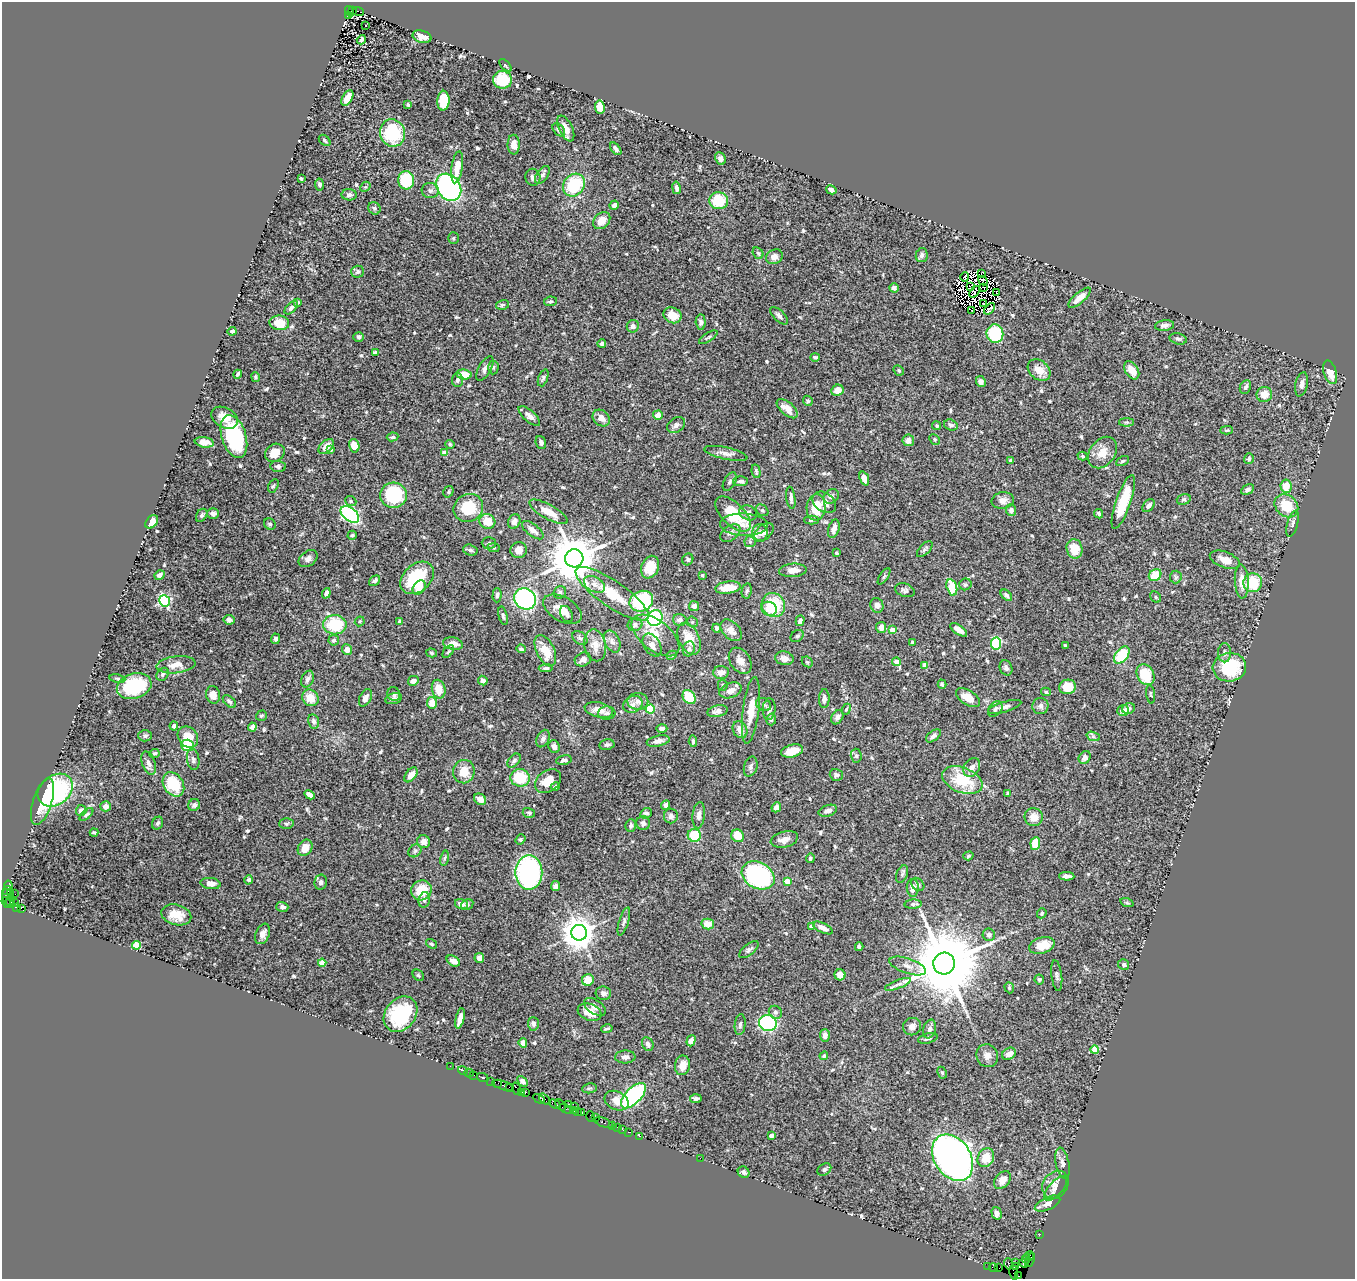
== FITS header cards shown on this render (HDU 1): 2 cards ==
NAXIS1  =                 1353
NAXIS2  =                 1277

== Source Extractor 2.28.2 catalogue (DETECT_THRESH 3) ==
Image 1353 x 1277 px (HDU 1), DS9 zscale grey, 1 PNG px = 1 image px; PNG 1357 x 1281 px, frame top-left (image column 1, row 1277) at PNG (2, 2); each listed source drawn as its Kron ellipse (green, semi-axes under 4 px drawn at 4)
Background 1.45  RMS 0.045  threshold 0.136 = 3 sigma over >= 5 px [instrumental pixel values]
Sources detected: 613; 8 with non-positive FLUX_AUTO (blend fragments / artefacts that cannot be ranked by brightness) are neither listed nor drawn; of the other 605, the 500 brightest by FLUX_AUTO listed and drawn (105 fainter detections omitted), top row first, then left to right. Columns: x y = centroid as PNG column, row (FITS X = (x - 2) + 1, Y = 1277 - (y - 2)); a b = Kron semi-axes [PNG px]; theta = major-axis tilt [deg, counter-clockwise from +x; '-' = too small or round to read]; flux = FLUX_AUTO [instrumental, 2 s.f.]
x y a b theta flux
350 11 5 3 - 190
353 11 4 3 - 150
358 11 6 3 -19 240
348 15 3 2 - 140
366 25 3 2 - 5.7
422 37 9 6 -15 19
361 40 5 3 - 6
505 65 8 3 -46 4.4
503 80 9 9 - 110
347 98 8 5 60 31
443 101 10 6 87 87
408 105 3 3 - 4.5
600 107 6 5 - 41
566 129 14 6 -64 30
559 130 7 5 -52 7
392 133 14 12 -72 180
325 140 6 4 -41 5.4
514 145 10 6 -88 25
616 149 7 4 -52 8.2
720 158 6 5 - 10
457 167 16 5 82 48
542 175 10 5 54 10
533 177 8 7 - 11
301 179 3 3 - 4.4
406 180 9 8 - 120
319 184 6 4 -80 7.6
574 185 12 10 52 150
365 187 6 4 43 4.6
449 187 14 11 -53 630
676 188 6 3 -79 9.5
831 190 5 4 - 13
430 191 8 7 - 11
349 195 7 5 -1 7.9
719 201 9 8 - 92
614 205 5 4 - 10
374 208 7 6 - 7.5
602 221 10 7 46 34
453 238 5 5 - 4.2
758 253 6 5 - 5.1
922 255 7 6 - 9
774 257 8 7 - 15
358 272 6 6 - 8.2
981 273 3 2 - 240
965 277 5 2 - 6.5
983 281 5 3 - 6.2
971 287 4 3 - 6.1
983 287 3 2 - 7.3
894 288 4 4 - 9.2
974 292 6 3 51 7.1
996 292 2 2 - 1200
1080 298 14 5 41 29
550 301 6 4 10 6.4
297 302 4 3 - 4.7
983 304 2 2 - 5.5
502 305 6 5 - 4.9
291 308 8 4 44 11
990 309 7 3 49 4.7
971 310 4 2 - 9
673 315 9 7 -23 36
779 316 11 5 -43 11
701 322 7 5 -87 8.4
279 323 10 7 -7 63
1164 325 10 5 7 10
633 326 6 6 - 12
232 331 4 4 - 11
995 334 9 8 - 170
359 337 5 5 - 6.1
708 337 10 4 32 5.9
1178 339 9 5 -14 7
602 344 4 3 - 6.6
375 353 4 3 - 8.5
815 357 5 4 - 6
493 367 7 5 87 6.2
485 369 13 6 60 14
899 370 5 4 - 4.4
1039 370 12 9 -40 35
1132 370 10 6 -58 35
1330 372 12 6 -71 38
238 374 4 3 - 6.1
464 374 7 5 -7 40
255 377 5 3 - 4.3
543 378 9 4 70 5.8
457 380 7 5 88 7.6
981 382 6 4 -62 10
1301 384 12 6 78 15
1245 387 7 5 63 8.6
837 390 6 5 - 26
1264 394 8 7 - 30
808 401 5 4 - 4.4
787 409 13 6 -41 35
658 415 5 4 - 24
529 416 13 6 -42 14
224 418 14 10 -29 36
601 418 9 7 -41 19
1127 422 7 4 0 4.6
676 425 9 7 33 14
951 425 7 5 -20 7.2
937 426 4 4 - 5.2
1227 430 6 4 3 4.2
234 437 22 12 -73 220
392 437 6 4 7 6.2
935 439 6 4 -46 4.7
908 440 6 6 - 16
204 442 9 5 -9 26
541 443 7 5 -69 9
450 444 5 4 - 4.6
354 446 7 5 -75 33
326 447 9 5 43 28
331 449 4 3 - 6.2
1103 452 17 12 54 40
275 453 10 8 37 34
445 453 4 4 - 38
726 453 22 6 -12 16
1082 456 5 4 - 4.7
1249 459 5 5 - 6.3
1011 460 4 3 - 8.7
1123 461 7 4 27 5
278 466 7 5 -7 7.4
756 471 7 3 -77 5.3
864 479 7 4 -69 18
741 481 7 5 3 9.3
730 482 10 5 60 7.9
273 486 7 4 59 4.6
1286 486 7 5 -82 50
1247 490 7 4 27 6.8
448 492 6 4 56 5.3
393 495 13 12 - 200
831 496 8 6 35 11
791 498 11 4 -82 11
1184 499 7 5 17 5.3
1003 500 11 8 8 19
351 501 6 4 -23 5.1
824 502 13 9 -37 20
1123 502 28 7 71 100
1148 506 7 5 49 12
1286 506 13 10 -42 78
816 507 13 9 84 81
468 508 15 13 31 110
762 510 7 5 -42 5.1
1011 510 6 5 - 10
548 512 21 7 -29 48
748 513 9 7 -26 18
213 514 6 5 - 10
350 514 11 6 -38 540
733 514 22 11 -45 130
1099 514 5 4 - 5.5
202 515 7 5 57 7.5
811 520 7 4 0 5.7
487 521 8 7 - 48
514 521 7 6 - 16
152 522 7 5 49 23
270 524 6 5 - 6
1293 524 13 5 75 10
744 525 24 11 -2 46
834 529 9 5 74 16
533 530 13 6 -38 23
764 532 11 7 41 16
730 533 11 7 35 13
760 533 9 7 -89 18
352 535 4 4 - 5.1
750 542 6 5 - 6.3
489 543 7 5 0 5.4
493 548 6 4 -4 4.5
925 549 10 5 45 7.3
1074 549 10 8 -77 57
470 550 7 5 -16 5.9
519 550 8 8 - 21
836 553 3 3 - 4.4
574 558 9 9 - 15000
308 559 10 7 38 12
688 559 6 5 - 5.6
1225 560 16 8 -21 32
650 567 12 8 68 42
793 570 14 6 4 26
160 575 5 4 - 14
702 575 3 3 - 5.1
1155 575 7 5 41 69
884 576 9 3 56 5
1176 577 6 6 - 6
417 578 19 13 42 170
374 581 6 4 39 9.1
1242 581 17 7 -87 31
1253 583 9 9 - 91
594 584 11 7 -30 16
965 584 6 6 - 5.5
952 587 8 5 -73 89
419 588 8 5 54 35
728 588 13 6 7 58
905 590 10 6 -18 8.6
747 591 8 5 79 6.1
560 592 6 6 - 7.5
326 593 5 4 - 13
612 594 43 13 -34 110
497 595 7 4 89 7.8
1006 595 7 4 -45 9.4
1156 597 6 5 - 4.4
525 599 11 10 - 480
165 601 6 5 - 410
641 601 12 10 24 230
773 605 12 11 - 130
877 605 7 6 - 12
694 606 5 5 - 12
562 609 21 12 -30 44
769 609 8 6 -23 35
567 614 8 5 -63 10
503 616 9 4 -76 6.8
655 618 8 7 - 390
229 620 5 5 - 8.9
680 620 6 6 - 14
360 621 5 4 - 4.8
800 621 5 4 - 11
400 622 4 4 - 7.2
692 622 6 5 - 4.8
335 625 11 9 0 130
635 625 7 6 - 9.5
881 627 5 5 - 16
717 628 4 4 - 9.7
731 630 13 8 -46 23
892 630 4 4 - 32
959 630 10 4 -36 20
655 635 28 15 -38 59
797 636 7 5 40 7.9
580 638 8 6 -37 8.6
276 639 5 4 - 8.2
689 639 17 10 -64 52
334 640 5 5 - 7.6
612 641 12 7 -64 15
912 642 3 3 - 5.6
996 643 6 5 - 170
453 644 10 6 -12 26
595 645 16 10 -77 34
652 645 12 8 -58 18
1065 645 3 3 - 4.4
521 649 4 4 - 7.1
689 649 7 6 - 9.3
347 650 5 5 - 18
545 651 17 9 -65 55
448 652 7 4 52 5
432 653 5 4 - 5.1
1224 653 9 6 89 11
672 655 5 4 - 5.6
1122 655 10 6 52 130
784 658 9 7 -12 20
583 659 8 6 24 15
740 661 14 10 -56 24
807 662 6 5 - 4.7
896 662 4 4 - 23
176 665 20 8 7 33
925 665 4 4 - 30
1229 667 17 14 5 170
546 668 7 4 5 6.5
1006 668 8 6 -66 8.6
721 672 7 6 - 21
162 674 7 5 54 6
1146 675 11 8 -61 110
117 679 8 4 -10 5.6
308 679 9 6 67 11
413 681 5 4 - 15
483 681 5 4 - 15
942 684 5 3 - 5.5
723 685 5 5 - 4.7
134 686 18 12 16 160
1068 687 8 7 - 60
439 689 9 6 -78 42
731 690 11 7 20 21
1046 692 5 4 - 5
394 694 7 6 - 6.4
1151 694 9 4 -83 4.8
213 695 9 7 -76 24
689 697 8 5 -53 82
310 698 8 7 - 42
365 698 9 5 63 16
968 698 13 7 -32 43
394 699 9 5 13 9.6
824 699 9 5 88 14
229 701 8 5 -44 8
638 701 10 8 -1 17
432 703 5 5 - 37
633 704 10 8 24 17
763 705 8 6 -31 9.2
1040 706 8 8 - 12
1005 707 17 5 17 13
1129 708 6 5 - 8.9
650 709 4 4 - 190
769 709 10 6 86 13
846 709 6 4 66 4.9
995 709 9 6 52 9.5
599 710 14 7 -13 32
751 710 33 8 83 51
1123 710 6 5 - 16
718 711 10 5 13 16
607 713 8 6 4 9
261 716 6 5 - 4.9
837 717 7 5 58 13
771 719 6 5 - 8.4
314 721 7 5 -76 9.5
174 726 4 4 - 9.9
252 727 4 4 - 10
662 729 6 4 -1 7.8
740 730 9 7 -62 23
145 736 6 6 - 7.8
933 736 8 5 36 9.5
1093 736 7 4 -20 5.9
188 737 11 9 -49 58
543 739 9 6 65 9
658 741 11 5 12 14
693 741 6 4 -85 7
187 745 6 6 - 72
607 745 7 5 11 7.5
554 747 6 5 - 15
792 751 11 6 15 39
154 753 5 4 - 6.2
856 756 7 5 -87 6.6
1085 757 7 5 52 17
193 759 11 6 -81 10
564 760 8 5 10 8.8
514 761 8 5 50 8.8
149 763 12 6 -71 15
751 767 10 6 73 9
972 768 10 7 57 22
464 772 12 11 - 46
411 775 8 5 52 25
836 775 7 5 -16 9.2
520 778 9 9 - 100
962 780 21 12 -22 130
548 781 14 10 36 53
173 784 13 9 -56 120
555 787 4 4 - 7.1
55 790 19 14 37 320
1008 794 4 4 - 4.4
310 795 6 4 -28 14
480 799 6 5 - 19
43 802 24 9 72 58
194 805 6 5 - 11
666 805 5 4 - 8
106 806 5 5 - 13
776 807 5 4 - 11
81 810 5 5 - 14
828 811 9 5 18 15
529 813 6 5 - 5.4
646 813 6 5 - 7.7
86 814 8 4 41 5.4
699 815 13 6 84 14
671 816 7 7 - 9.9
1034 817 9 9 - 34
158 823 6 5 - 6.8
643 823 7 7 - 9.5
286 824 7 5 -1 5.2
631 826 6 5 - 7
94 832 4 3 - 4.2
694 835 6 6 - 98
738 836 6 6 - 52
520 839 5 4 - 4.7
784 839 14 8 15 22
424 842 7 6 - 18
1035 844 6 5 - 57
305 848 9 7 58 37
415 851 7 5 43 7.1
968 856 5 4 - 4.8
444 858 8 4 81 5.2
810 858 5 4 - 5.1
529 872 17 13 90 580
902 874 9 5 67 7.7
758 875 17 13 -28 360
1067 876 7 3 1 11
249 880 4 4 - 7.6
787 881 4 4 - 31
321 882 7 6 - 9.6
210 883 10 5 -7 18
918 884 7 5 -43 8.5
8 885 5 3 - 210
555 886 5 4 - 12
913 888 9 6 -89 22
421 890 10 10 - 79
7 891 5 4 - 470
11 893 4 2 - 210
15 894 2 2 - 29
8 897 9 5 -69 180
424 900 8 5 77 7.2
14 902 3 2 - 51
6 903 6 3 -56 76
10 903 5 3 - 81
1127 903 7 4 -19 4.6
461 904 6 5 - 19
913 904 9 4 4 7.9
467 905 6 5 - 6.2
17 907 3 2 - 22
282 907 6 5 - 8.9
21 908 4 3 - 220
1042 913 5 4 - 5.4
176 915 15 10 -15 49
624 921 14 5 73 9.5
708 924 6 5 - 33
811 926 3 3 - 15
823 928 11 4 -26 22
579 933 8 8 - 5400
263 934 10 7 68 18
989 935 6 6 - 11
431 944 6 4 -38 4.4
137 945 4 4 - 110
1042 945 13 7 17 62
859 947 4 3 - 5.8
749 950 12 5 39 9
479 958 5 5 - 12
453 961 7 4 -31 21
322 963 4 4 - 46
944 964 11 11 - 40000
1124 964 6 5 - 6.7
908 966 19 7 -19 23
418 975 6 5 - 4.8
840 975 5 5 - 26
1057 976 15 5 -83 9.4
1039 979 5 5 - 6.3
588 980 6 5 - 36
898 984 14 4 21 12
1009 988 6 4 -70 4.2
603 993 8 7 - 12
595 1007 12 7 -33 15
590 1012 12 8 -20 38
775 1012 7 6 - 7.7
401 1014 19 15 50 200
460 1018 10 4 78 28
768 1023 9 8 - 370
533 1024 7 5 -86 7
740 1025 10 5 84 8.3
912 1027 9 8 - 18
607 1029 6 2 12 4.2
929 1029 9 6 74 12
825 1035 6 5 - 13
928 1038 10 5 15 8
691 1041 6 4 72 17
523 1043 5 4 - 16
648 1044 7 5 -63 12
1095 1050 4 4 - 69
1009 1054 7 5 30 14
824 1056 4 3 - 5.8
987 1056 11 10 - 19
625 1057 10 6 3 11
683 1065 10 7 81 29
450 1066 2 2 - 21
463 1070 5 3 - 40
469 1073 5 2 - 26
942 1073 6 4 -62 4.4
474 1075 2 2 - 15
483 1078 6 3 -21 170
491 1081 2 2 - 19
522 1081 6 4 -47 11
498 1083 4 2 - 51
503 1085 11 3 -19 350
509 1087 2 2 - 130
589 1088 7 5 8 5.8
517 1089 6 2 -72 84
521 1092 4 2 - 140
525 1092 3 3 - 110
633 1096 16 8 46 400
539 1099 6 3 -27 310
545 1099 7 3 -43 230
696 1099 6 4 5 8.5
617 1101 12 9 -28 30
555 1104 6 3 -26 420
569 1104 2 2 - 60
560 1105 6 3 -51 130
574 1106 2 2 - 47
566 1109 7 3 -25 190
573 1111 3 2 - 93
578 1112 3 3 - 130
582 1113 3 2 - 70
591 1117 5 2 - 110
595 1118 3 2 - 47
604 1122 9 3 -20 190
613 1126 3 3 - 160
618 1128 4 2 - 130
623 1130 3 2 - 61
629 1132 3 2 - 96
771 1135 4 4 - 11
639 1136 3 2 - 69
700 1158 2 2 - 63
953 1158 25 18 -57 2100
986 1158 10 8 62 49
1062 1163 16 6 -78 15
824 1170 7 5 33 7
744 1172 6 5 - 7.4
1002 1180 10 7 49 26
1055 1185 15 12 53 27
1055 1188 15 7 49 13
1047 1204 13 6 24 14
996 1213 6 5 - 18
1039 1235 2 2 - 26
1030 1256 4 4 - 150
1026 1259 4 2 - 140
1030 1260 7 3 63 84
1015 1262 3 2 - 94
1024 1263 5 3 - 44
1009 1264 5 3 - 82
988 1266 2 2 - 27
1015 1267 4 3 - 58
993 1268 4 3 - 99
999 1268 3 2 - 66
1014 1273 7 3 -82 90
1018 1276 3 2 - 22
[105 fainter detections neither listed nor drawn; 8 non-positive-flux detections neither listed nor drawn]